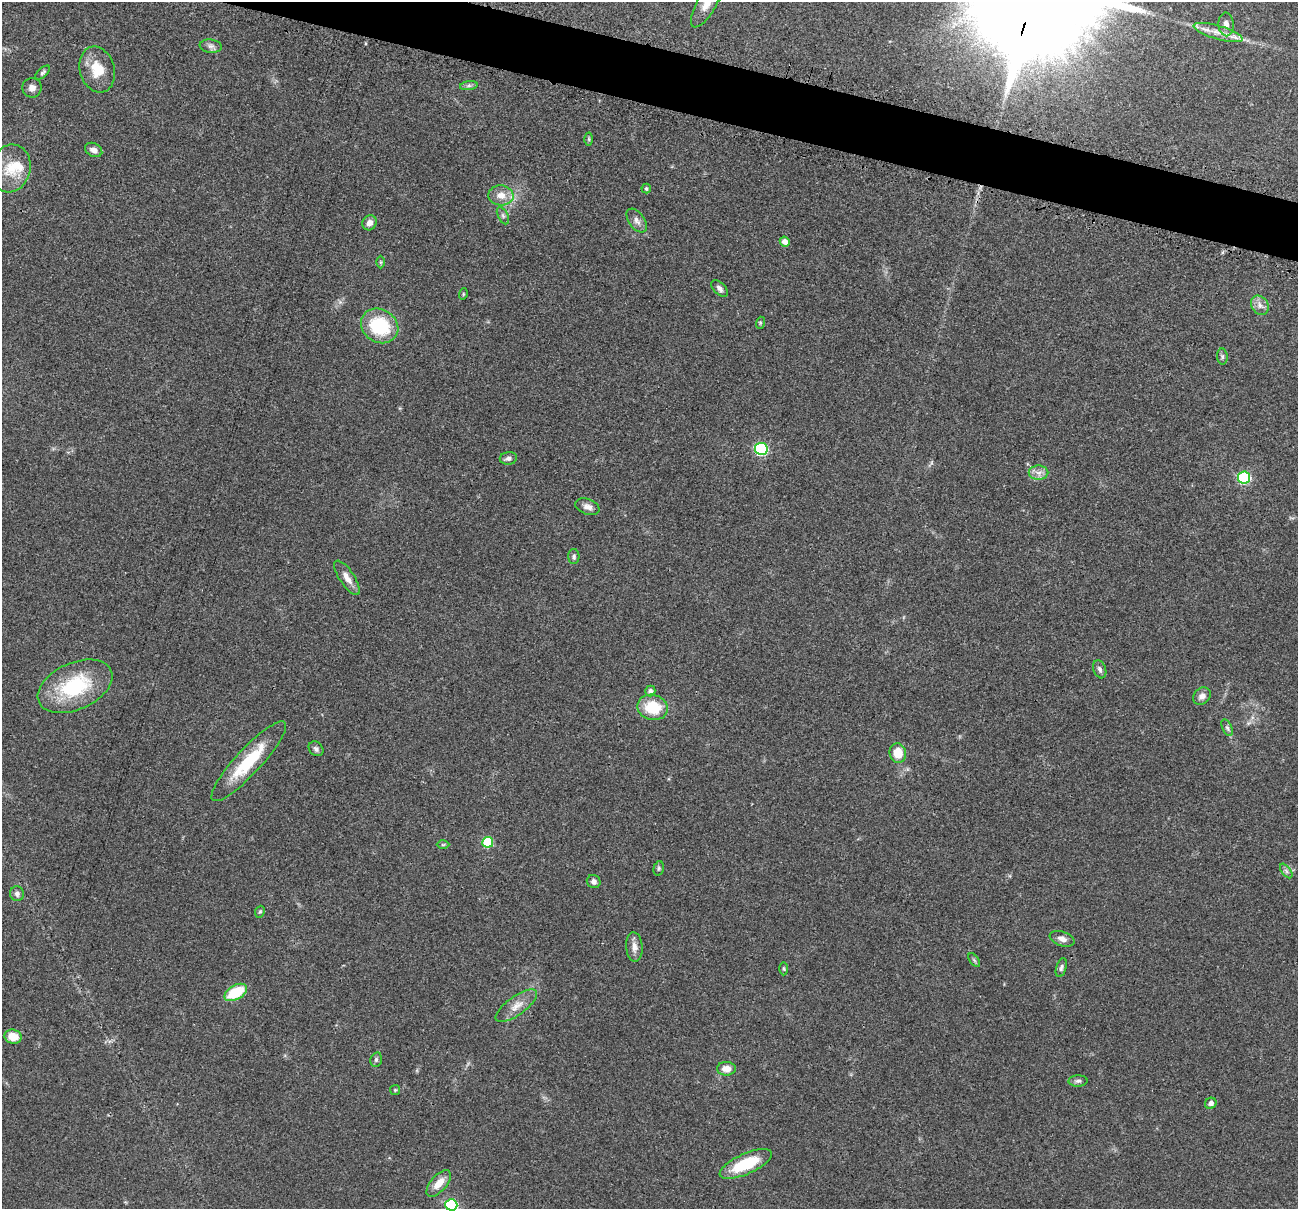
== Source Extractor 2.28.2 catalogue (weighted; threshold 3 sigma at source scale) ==
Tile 11 of 4 x 4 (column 3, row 3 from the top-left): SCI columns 2621-3916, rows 1361-2567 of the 5241 x 5259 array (HDU 1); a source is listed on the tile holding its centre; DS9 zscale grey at full resolution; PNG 1300 x 1211 px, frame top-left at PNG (2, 2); each listed source drawn as its Kron ellipse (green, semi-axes under 4 px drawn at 4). Shown black and unused: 4% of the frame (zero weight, under 3 of 4 exposures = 3% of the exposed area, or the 3 px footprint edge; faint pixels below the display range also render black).
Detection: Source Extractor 2.28.2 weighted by HDU 2 'WHT'; one run over the whole footprint, this tile lists its part. Background 0.054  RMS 0.0056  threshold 0.0252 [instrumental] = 3 sigma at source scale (4.5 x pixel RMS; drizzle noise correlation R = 1.50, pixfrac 1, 0.05/0.05 arcsec/px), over >= 5 px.
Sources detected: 64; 1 inside a brighter listed object's ellipse — not listed separately; the other 63 listed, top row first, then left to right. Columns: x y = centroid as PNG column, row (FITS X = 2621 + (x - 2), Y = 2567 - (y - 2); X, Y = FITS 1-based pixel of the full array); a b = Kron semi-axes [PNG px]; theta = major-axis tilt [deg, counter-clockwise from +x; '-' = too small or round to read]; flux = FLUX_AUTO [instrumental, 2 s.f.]
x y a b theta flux
707 3 28 9 61 8
1226 24 12 7 -88 4
1218 33 25 6 -16 6.9
211 46 11 6 -7 2.2
97 69 23 17 -74 13
43 73 9 4 41 1.1
469 86 9 4 8 1.3
32 88 9 9 - 3.1
589 139 6 4 -89 0.72
94 150 9 6 -28 3.2
11 168 24 19 77 15
646 189 5 4 - 1.1
501 195 13 10 -4 6.1
503 216 9 5 -63 1.3
637 221 13 7 -54 2.9
369 223 8 7 - 2.8
785 242 5 5 - 3.5
381 262 6 4 -90 0.65
720 288 10 5 -44 2
463 294 6 3 72 0.57
1260 305 10 8 -56 3.1
760 323 6 4 73 0.69
380 326 19 16 -32 34
1222 356 8 5 -85 1.2
761 449 6 6 - 66
508 458 8 6 9 2.1
1038 473 10 7 0 3.1
1244 477 6 6 - 50
587 507 12 7 -20 3.3
574 556 7 5 -90 1.2
347 578 20 7 -56 4.5
1100 669 9 6 -69 1.8
75 686 39 23 24 40
650 691 5 5 - 1.9
1202 696 10 7 43 3
652 707 15 12 -12 19
1227 728 9 5 -65 1.3
316 749 8 6 -44 1.6
898 753 10 8 -78 10
249 761 53 13 47 27
488 842 5 5 - 28
443 845 6 4 1 0.7
659 868 7 5 74 0.99
1286 871 8 4 -53 1.4
594 881 7 6 - 1.9
17 894 7 7 - 1.8
260 912 6 4 67 0.83
1062 939 13 7 -19 2.9
634 947 15 8 -85 3.8
974 960 8 4 -53 0.87
1061 968 10 5 74 1.4
784 969 7 3 -89 0.71
236 992 12 7 30 22
516 1006 24 9 36 6.4
13 1037 9 7 -14 8.3
376 1060 7 5 75 1.3
726 1069 9 7 -1 4.8
1078 1081 9 5 1 1.6
395 1090 5 5 - 0.74
1211 1103 6 5 - 1.9
746 1164 28 10 24 24
439 1183 16 8 49 6.9
451 1205 6 5 - 48
Isophote crosses this tile's border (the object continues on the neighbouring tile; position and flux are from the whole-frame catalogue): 2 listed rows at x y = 707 3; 451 1205